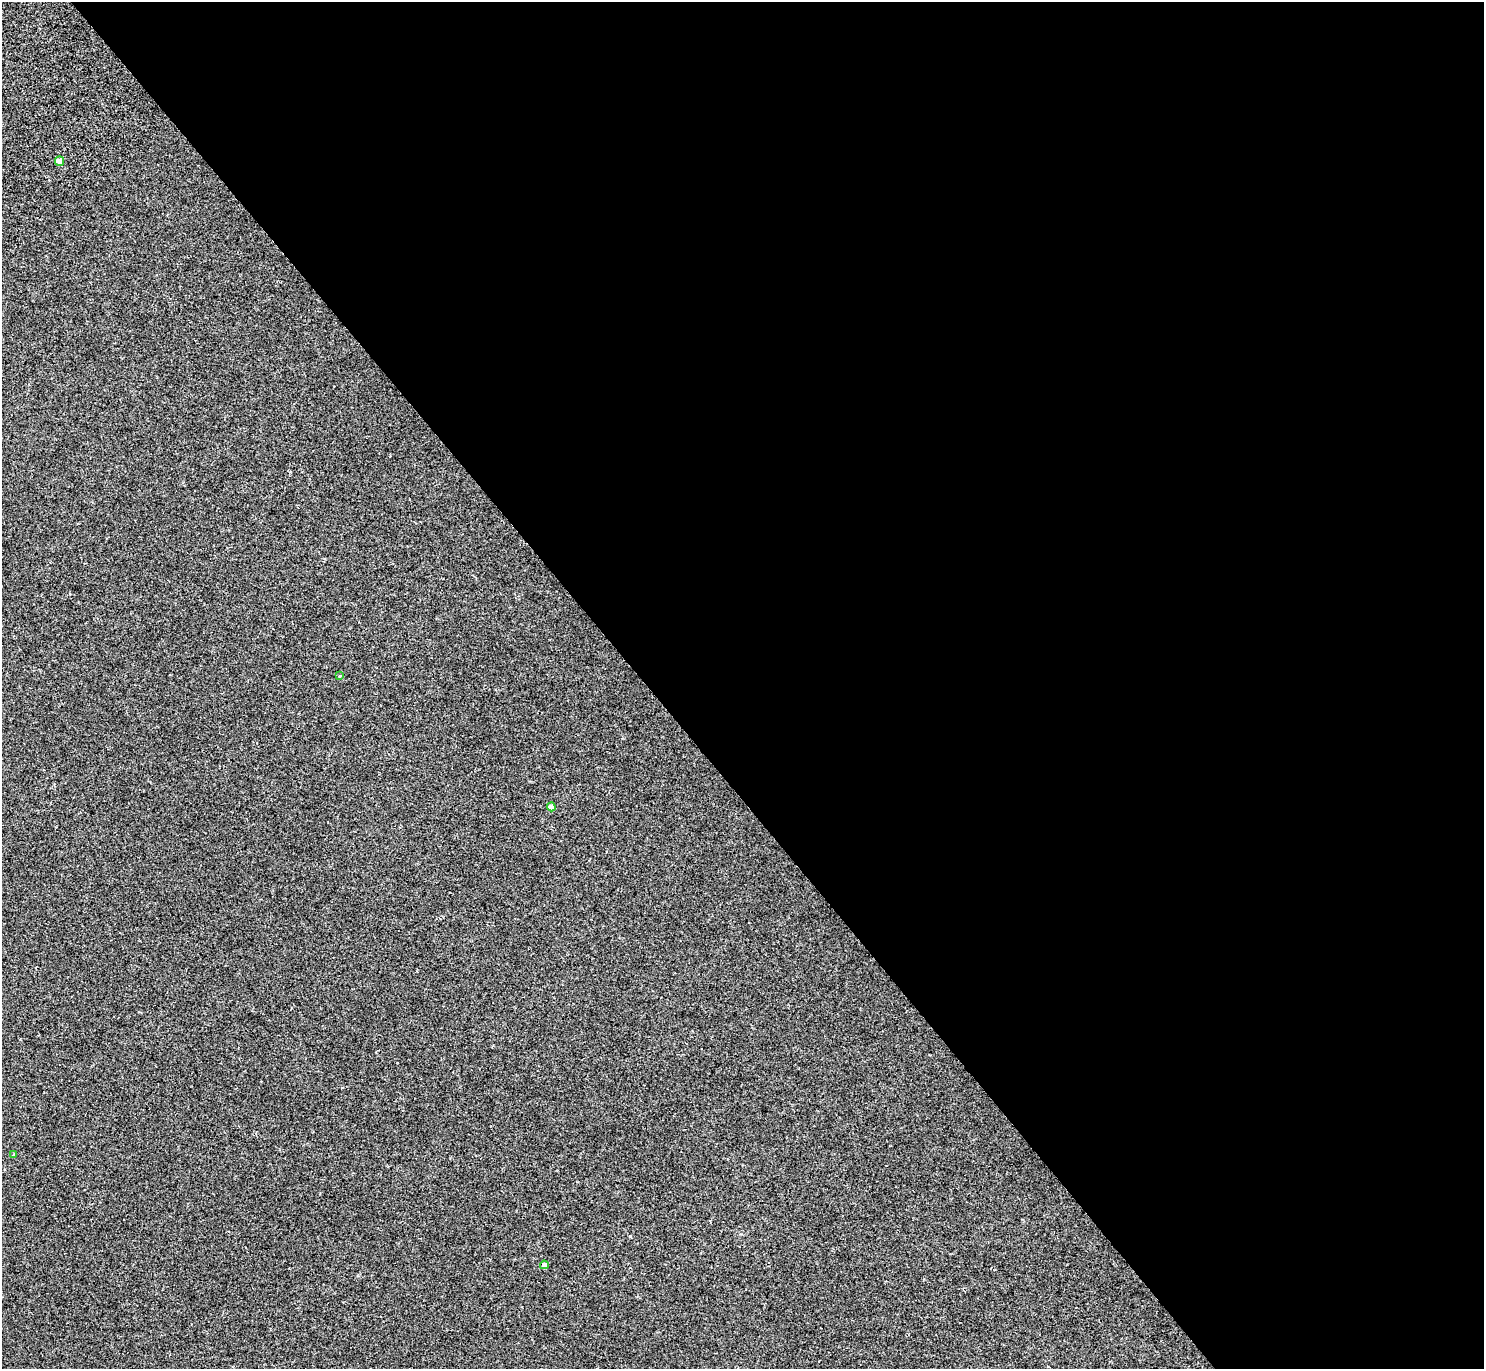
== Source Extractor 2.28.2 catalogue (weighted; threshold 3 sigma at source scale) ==
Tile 8 of 4 x 4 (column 4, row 2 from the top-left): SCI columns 4448-5929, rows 2896-4262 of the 5932 x 5928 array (HDU 1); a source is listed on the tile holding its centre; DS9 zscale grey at full resolution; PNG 1486 x 1371 px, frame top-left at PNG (2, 2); each listed source drawn as its Kron ellipse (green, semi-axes under 4 px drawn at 4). Shown black and unused: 57% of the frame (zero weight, under 2 of 3 exposures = <1% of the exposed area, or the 3 px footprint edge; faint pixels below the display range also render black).
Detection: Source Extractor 2.28.2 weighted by HDU 2 'WHT'; one run over the whole footprint, this tile lists its part. Background 8.60e-04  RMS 0.0049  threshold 0.0222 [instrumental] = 3 sigma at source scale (4.5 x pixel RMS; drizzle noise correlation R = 1.50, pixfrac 1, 0.05/0.05 arcsec/px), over >= 5 px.
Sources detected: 5; all 5 listed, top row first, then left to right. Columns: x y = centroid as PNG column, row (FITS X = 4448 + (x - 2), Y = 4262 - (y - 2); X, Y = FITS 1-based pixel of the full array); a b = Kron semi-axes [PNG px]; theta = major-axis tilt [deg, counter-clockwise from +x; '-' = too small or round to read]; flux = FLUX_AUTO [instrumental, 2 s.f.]
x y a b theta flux
60 161 4 4 - 6.2
340 676 4 4 - 0.65
551 807 4 4 - 3.3
14 1155 4 4 - 0.97
544 1265 4 4 - 2